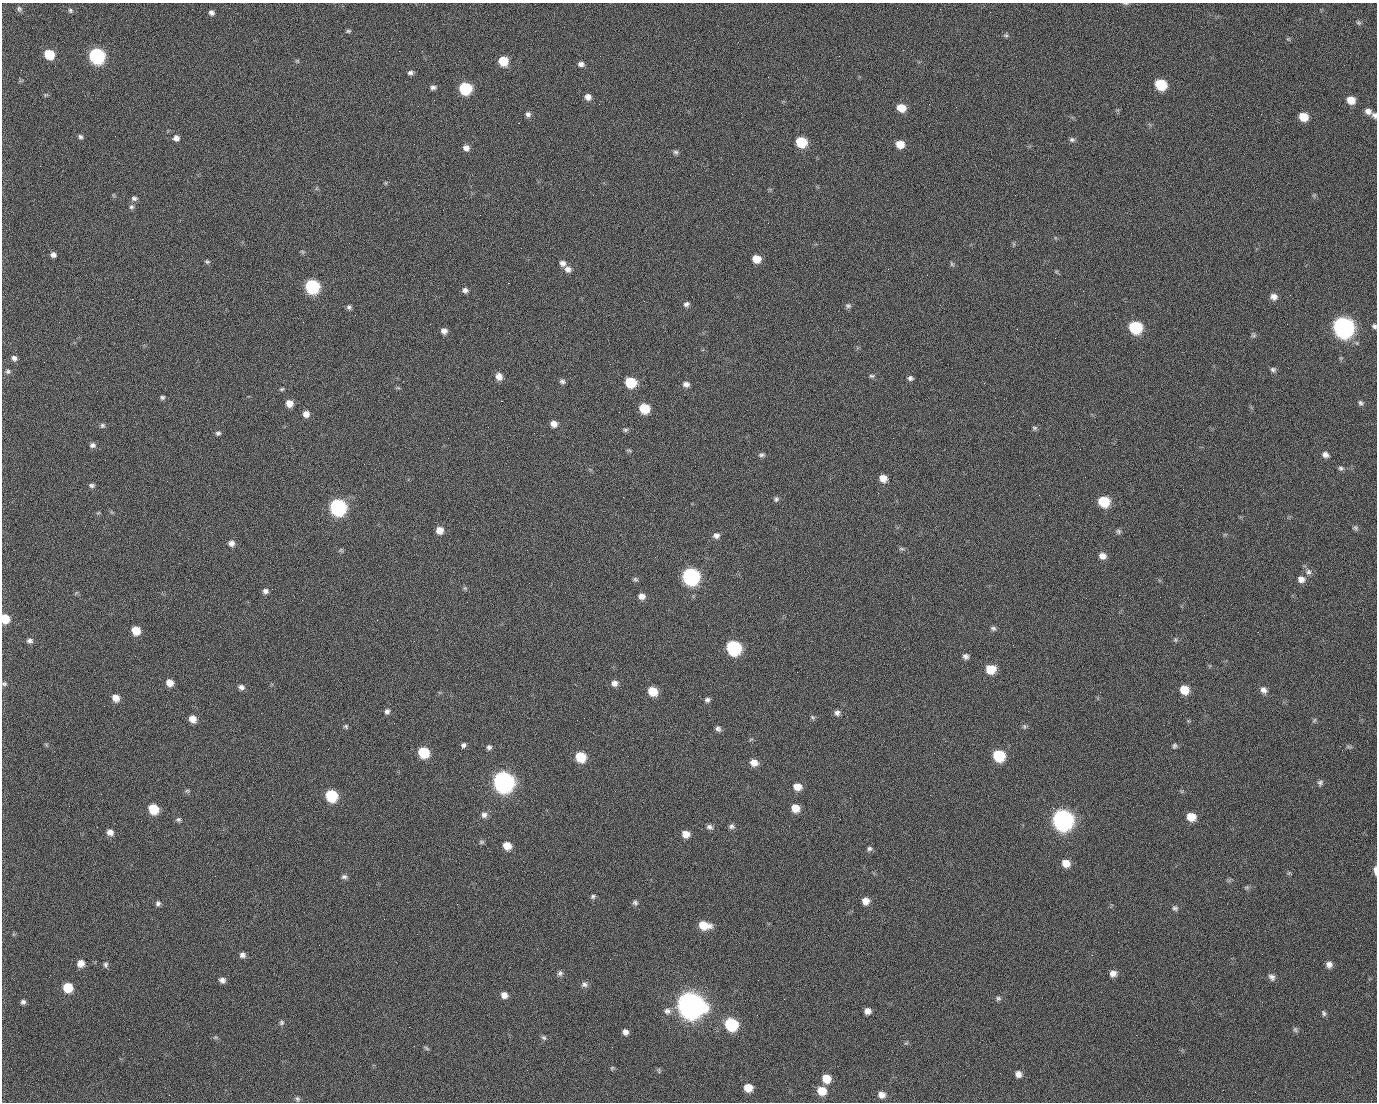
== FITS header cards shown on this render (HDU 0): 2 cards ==
NAXIS1  =                 1375 / length of data axis 1
NAXIS2  =                 1100 / length of data axis 2

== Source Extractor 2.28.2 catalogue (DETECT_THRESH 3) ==
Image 1375 x 1100 px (HDU 0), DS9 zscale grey, 1 PNG px = 1 image px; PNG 1379 x 1104 px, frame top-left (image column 1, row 1100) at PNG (2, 3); no overlay
Background 1500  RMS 31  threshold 94.3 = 3 sigma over >= 5 px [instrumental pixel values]
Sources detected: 234; all 234 listed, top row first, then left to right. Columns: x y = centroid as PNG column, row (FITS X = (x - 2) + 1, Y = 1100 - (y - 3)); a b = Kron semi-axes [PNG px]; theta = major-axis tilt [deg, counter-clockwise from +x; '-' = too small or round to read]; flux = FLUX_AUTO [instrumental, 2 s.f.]
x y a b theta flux
1126 3 7 4 -8 2.8e+03
19 9 8 6 -74 4.6e+03
71 12 4 3 - 6.7e+03
990 12 2 2 - 1.8e+03
211 13 7 6 - 7.0e+03
1358 23 7 6 - 4.2e+03
348 31 6 5 - 3.4e+03
1006 35 7 5 -20 3.9e+03
1288 39 6 4 -43 2.7e+03
399 51 2 2 - 2.4e+04
49 54 7 6 - 7.0e+04
97 56 8 8 - 4.9e+05
839 56 2 2 - 9.7e+02
297 61 6 5 - 2.8e+03
503 61 7 7 - 5.7e+04
581 64 7 6 - 7.9e+03
410 73 7 5 12 6.0e+03
1161 84 8 7 - 1.0e+05
433 87 7 6 - 6.6e+03
465 88 8 7 - 1.7e+05
46 95 6 5 - 2.9e+03
588 97 7 6 - 1.2e+04
498 99 2 2 - 1.4e+03
434 100 2 2 - 4.5e+03
1351 100 8 7 - 2.5e+04
901 108 8 7 - 3.4e+04
1368 111 8 7 - 1.1e+04
528 114 7 7 - 6.9e+03
1374 115 7 6 - 6.4e+03
1303 117 8 7 - 3.5e+04
518 123 2 2 - 3.7e+04
80 137 6 5 - 5.0e+03
176 138 7 7 - 9.6e+03
1072 140 8 6 -10 5.2e+03
801 142 8 7 - 8.8e+04
900 144 8 7 - 2.9e+04
466 148 8 7 - 1.1e+04
676 152 7 6 - 4.9e+03
385 183 6 4 90 2.3e+03
1015 195 2 2 - 7.2e+03
1314 195 5 5 - 2.8e+03
134 198 8 6 0 6.0e+03
131 207 7 6 - 5.2e+03
480 215 2 2 - 8.0e+02
1014 244 7 4 -71 2.7e+03
521 248 2 2 - 9.8e+02
302 252 6 4 -59 3.1e+03
53 255 6 5 - 7.6e+03
756 259 7 7 - 3.0e+04
207 261 7 5 -25 3.7e+03
563 263 8 7 - 9.4e+03
952 264 7 5 -61 3.5e+03
568 269 9 8 - 1.1e+04
927 275 2 2 - 1.0e+03
508 283 2 2 - 5.7e+04
312 286 8 8 - 3.0e+05
465 290 7 6 - 7.5e+03
1083 291 2 2 - 3.7e+03
1290 295 2 2 - 2.5e+03
1274 297 8 7 - 1.2e+04
686 304 7 6 - 6.2e+03
848 306 8 7 - 5.3e+03
349 307 6 5 - 5.1e+03
355 315 2 2 - 1.1e+03
59 322 2 2 - 1.5e+03
1287 324 2 2 - 1.5e+03
1374 326 5 5 - 4.8e+03
1135 327 8 8 - 1.7e+05
1343 327 10 9 - 1.4e+06
444 331 7 6 - 9.9e+03
1253 335 7 5 -2 4.0e+03
14 358 7 6 - 7.9e+03
1273 369 7 6 - 5.1e+03
8 371 6 6 - 4.9e+03
499 376 8 7 - 1.6e+04
872 376 7 5 -3 4.2e+03
910 378 6 5 - 6.0e+03
562 381 7 6 - 5.6e+03
631 382 8 7 - 8.9e+04
984 383 2 2 - 1.6e+04
686 384 8 6 -9 9.9e+03
282 389 6 4 15 3.1e+03
97 391 3 2 - 1.6e+03
162 397 6 5 - 4.1e+03
501 401 3 2 - 5.9e+04
289 403 7 7 - 1.9e+04
1361 403 7 6 - 5.3e+03
644 408 8 7 - 6.7e+04
619 412 2 2 - 8.8e+02
306 414 7 7 - 1.3e+04
554 424 7 7 - 1.4e+04
102 425 7 6 - 4.7e+03
1034 428 7 5 13 4.4e+03
625 430 7 5 15 4.1e+03
218 433 7 5 7 5.0e+03
92 445 8 7 - 7.4e+03
629 450 7 3 -9 2.7e+03
762 455 8 6 7 5.4e+03
1325 455 9 7 -26 9.5e+03
1341 468 7 6 - 4.9e+03
883 478 7 7 - 2.0e+04
92 485 7 5 -6 5.5e+03
623 497 2 2 - 3.5e+03
776 499 7 5 54 4.7e+03
1104 502 8 7 - 8.6e+04
338 507 9 8 - 5.4e+05
98 513 5 4 - 2.5e+03
1355 528 7 6 - 4.7e+03
439 530 8 7 - 2.0e+04
1118 531 7 6 - 4.7e+03
716 535 8 7 - 9.2e+03
231 543 8 7 - 1.0e+04
901 549 9 4 -1 3.8e+03
341 550 6 5 - 3.3e+03
1102 556 8 7 - 1.3e+04
655 557 2 2 - 9.3e+02
1308 572 8 7 - 8.0e+03
691 576 9 8 - 6.4e+05
635 579 7 5 -15 3.9e+03
1301 579 9 8 - 1.3e+04
465 588 6 5 - 3.3e+03
265 591 7 6 - 7.4e+03
642 596 7 6 - 1.2e+04
5 619 7 7 - 4.1e+04
27 619 3 2 - 1.9e+03
377 620 2 2 - 1.2e+04
993 628 7 6 - 5.0e+03
136 631 7 7 - 3.8e+04
1175 640 6 5 - 3.4e+03
29 641 7 7 - 6.9e+03
414 641 2 2 - 9.1e+02
733 648 9 8 - 3.0e+05
966 656 7 6 - 7.3e+03
990 669 8 8 - 4.4e+04
170 683 7 6 - 1.8e+04
614 683 8 8 - 1.1e+04
4 684 6 5 - 3.9e+03
241 687 8 6 -22 7.6e+03
1184 690 8 7 - 3.6e+04
1263 690 9 7 -45 1.0e+04
653 691 8 7 - 4.3e+04
116 698 7 7 - 1.9e+04
707 700 7 6 - 5.8e+03
387 711 7 6 - 7.0e+03
837 713 7 7 - 7.8e+03
813 717 7 5 -41 3.9e+03
193 719 7 6 - 2.0e+04
1314 720 7 4 59 3.4e+03
346 726 6 6 - 3.8e+03
1024 727 7 5 -71 4.1e+03
718 729 8 6 -49 6.5e+03
751 739 6 3 19 2.7e+03
463 745 6 5 - 5.8e+03
1175 746 6 6 - 4.6e+03
489 747 7 6 - 6.1e+03
1349 747 11 4 -5 4.2e+03
423 752 8 7 - 9.1e+04
934 753 3 2 - 1.9e+03
999 756 8 8 - 1.1e+05
580 757 8 7 - 6.9e+04
754 762 8 7 - 2.0e+04
503 782 10 9 - 1.4e+06
1320 783 8 6 48 5.7e+03
797 787 8 7 - 2.2e+04
187 791 8 4 -8 3.2e+03
101 794 2 2 - 2.8e+03
930 795 2 2 - 8.3e+03
331 796 8 7 - 1.3e+05
795 808 8 7 - 2.8e+04
1053 808 2 2 - 1.7e+04
153 809 8 7 - 6.8e+04
484 815 8 8 - 9.2e+03
1191 817 8 8 - 3.0e+04
178 820 7 5 -24 4.8e+03
1062 820 10 9 - 1.4e+06
731 826 8 6 2 6.2e+03
709 827 9 6 -27 7.0e+03
110 832 7 6 - 1.1e+04
686 834 8 7 - 1.8e+04
481 842 7 5 14 3.9e+03
507 846 8 7 - 2.5e+04
869 849 7 6 - 5.2e+03
1066 863 9 8 - 2.2e+04
1375 870 8 3 -88 1.1e+04
1289 873 6 5 - 3.0e+03
344 877 7 6 - 6.1e+03
1247 887 8 5 6 4.0e+03
593 896 7 6 - 4.8e+03
865 901 7 7 - 1.7e+04
158 903 7 6 - 6.0e+03
635 903 7 6 - 5.2e+03
457 904 3 2 - 1.9e+03
1175 908 7 7 - 5.6e+03
704 925 11 7 -10 4.1e+04
1118 932 2 2 - 2.6e+03
242 955 7 7 - 8.0e+03
610 959 2 2 - 2.9e+03
81 963 7 7 - 1.7e+04
1329 964 7 7 - 1.0e+04
106 965 7 6 - 5.1e+03
560 973 7 7 - 6.5e+03
1113 973 8 7 - 1.2e+04
1272 977 9 7 -48 8.4e+03
222 980 7 6 - 8.8e+03
758 980 2 2 - 2.0e+03
584 984 9 7 5 7.7e+03
68 987 8 7 - 5.6e+04
504 995 8 7 - 1.3e+04
998 998 6 5 - 4.3e+03
23 1002 6 6 - 5.9e+03
690 1005 12 10 -29 3.2e+06
667 1011 10 8 -5 1.0e+04
867 1011 7 6 - 1.2e+04
1324 1013 8 6 -72 4.9e+03
757 1015 2 2 - 1.5e+03
282 1023 8 6 48 4.9e+03
731 1024 9 8 - 1.8e+05
1295 1029 8 6 -74 4.6e+03
625 1032 7 6 - 9.1e+03
1136 1035 2 2 - 8.8e+02
215 1037 8 4 9 3.1e+03
544 1038 7 6 - 4.8e+03
906 1043 7 4 36 2.8e+03
426 1048 8 4 -36 3.5e+03
612 1068 6 4 45 2.8e+03
527 1070 2 2 - 7.9e+02
659 1070 8 4 -81 3.0e+03
1018 1074 7 7 - 1.1e+04
826 1079 8 8 - 3.4e+04
748 1088 8 7 - 2.8e+04
822 1091 9 8 - 3.5e+04
169 1095 2 2 - 6.0e+03
882 1095 8 8 - 1.4e+04
297 1099 7 5 -68 4.2e+03
At the frame edge (FLAGS 8, measured only in part): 6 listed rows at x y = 1126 3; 1374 115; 1374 326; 5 619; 4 684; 1375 870